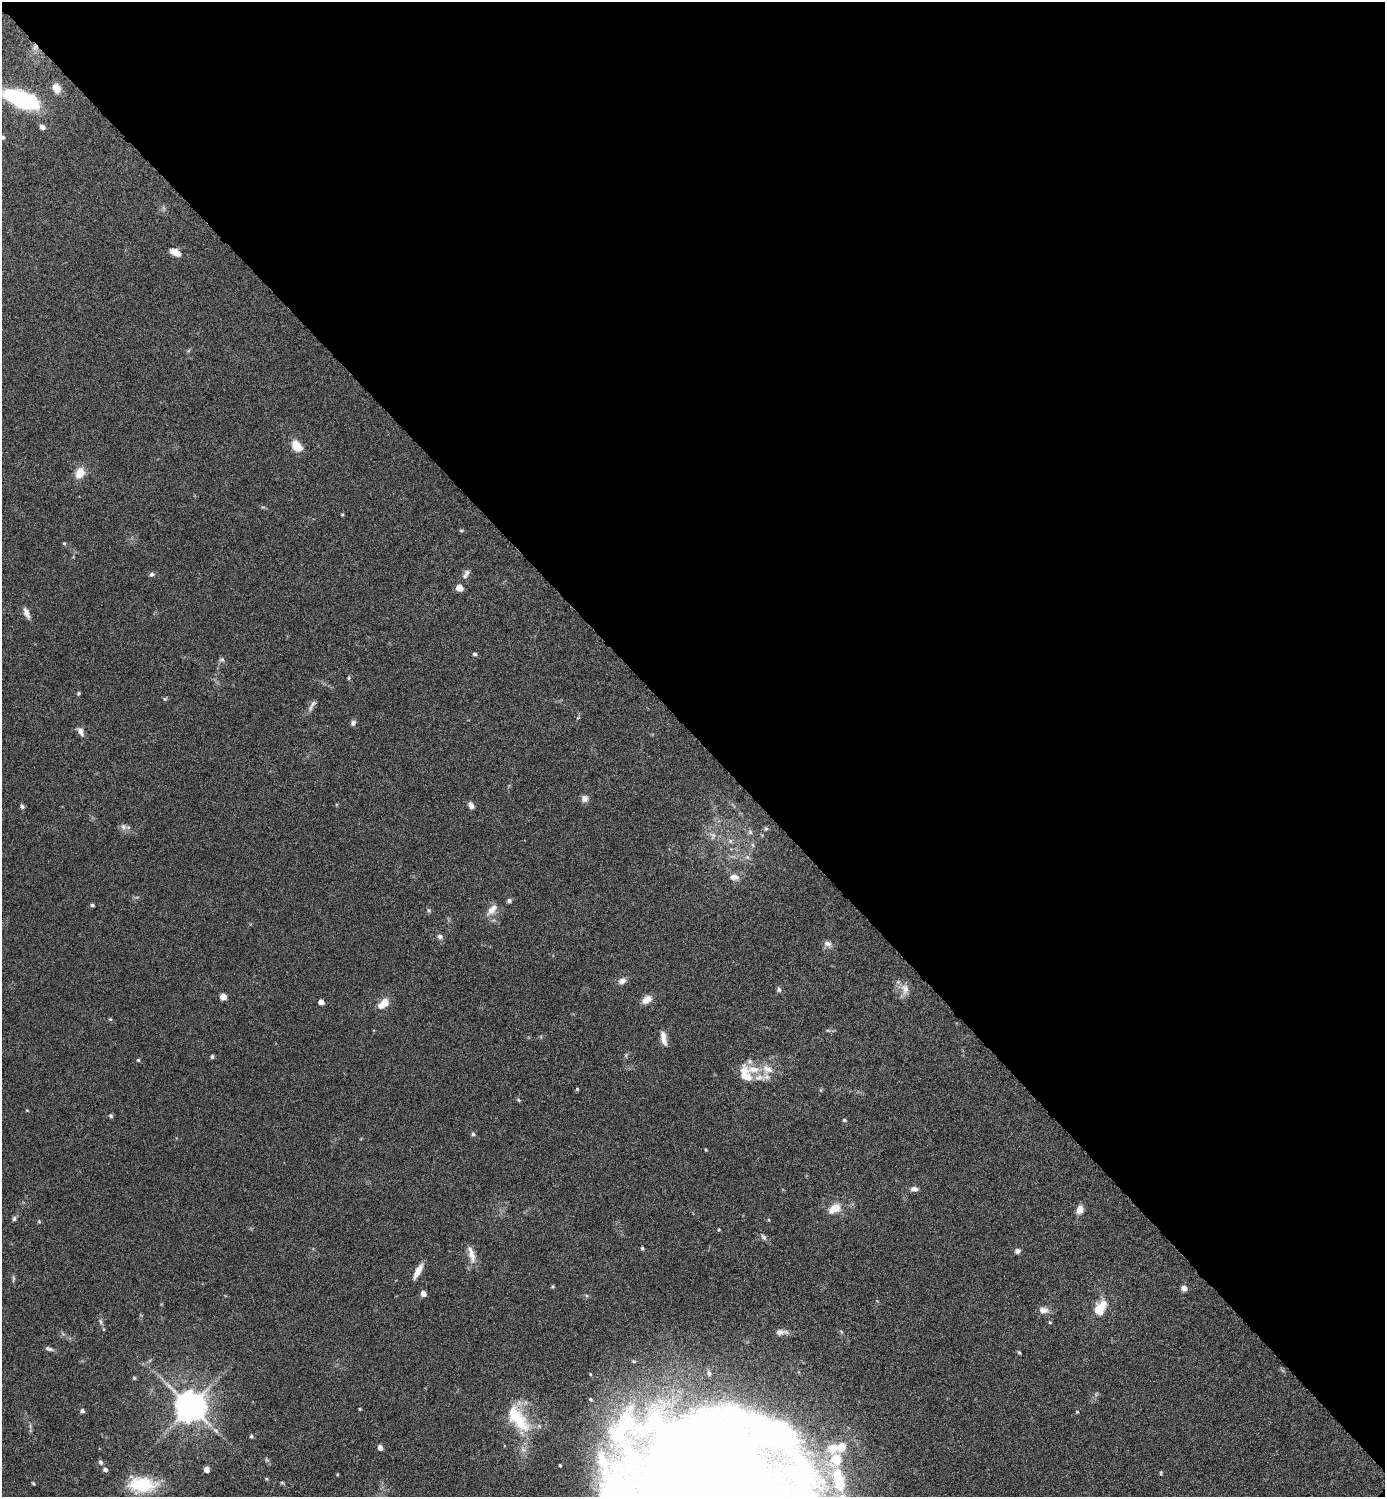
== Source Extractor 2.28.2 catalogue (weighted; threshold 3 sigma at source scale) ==
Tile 3 of 4 x 4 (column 3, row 1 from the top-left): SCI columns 2922-4304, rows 4489-5983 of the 5985 x 5984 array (HDU 1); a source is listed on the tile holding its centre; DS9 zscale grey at full resolution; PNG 1387 x 1499 px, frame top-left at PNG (2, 2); no overlay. Shown black and unused: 49% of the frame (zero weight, under 4 of 8 exposures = <1% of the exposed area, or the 3 px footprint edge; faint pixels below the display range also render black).
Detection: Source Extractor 2.28.2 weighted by HDU 2 'WHT'; one run over the whole footprint, this tile lists its part. Background 0.121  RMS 0.0053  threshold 0.0215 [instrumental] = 3 sigma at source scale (4.09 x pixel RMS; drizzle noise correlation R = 1.36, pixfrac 0.8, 0.05/0.05 arcsec/px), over >= 5 px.
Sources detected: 115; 1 too faint to see at this stretch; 2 inside a brighter object's white glare — not listed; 15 inside a brighter listed object's ellipse — not listed separately; the other 97 listed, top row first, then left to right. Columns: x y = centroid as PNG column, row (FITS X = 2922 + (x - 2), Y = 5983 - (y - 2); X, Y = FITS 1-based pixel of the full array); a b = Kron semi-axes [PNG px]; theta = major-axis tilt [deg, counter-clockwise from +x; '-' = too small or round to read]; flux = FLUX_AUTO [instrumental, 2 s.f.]
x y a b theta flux
56 88 11 9 -60 4.6
21 99 34 14 -21 55
42 127 8 6 -30 1.8
2 137 6 5 - 1.1
175 252 13 7 -30 4
297 446 10 7 -50 10
80 473 14 11 63 5.5
342 515 4 3 - 0.47
461 531 6 3 0 0.57
64 543 4 4 - 0.48
467 573 9 7 61 1.7
152 574 6 5 - 1
459 588 5 5 - 6.5
26 613 14 6 -66 2.7
475 654 5 4 - 0.96
222 659 7 5 1 1
349 678 5 3 - 0.59
78 693 5 4 - 0.63
165 699 6 4 -1 0.74
312 705 19 5 60 2
353 723 7 6 - 1.3
81 732 12 7 -66 2.2
585 798 9 9 - 2.2
471 805 7 5 -62 2.4
22 806 6 5 - 1.1
123 826 9 8 - 1.9
766 829 6 4 -18 0.6
750 832 6 6 - 0.97
713 835 10 6 -50 1.9
730 841 6 6 - 1.2
734 877 13 8 -5 3
509 901 6 5 - 1.1
92 905 4 3 - 0.95
429 910 6 5 - 0.78
491 911 13 10 38 3.9
440 936 7 6 - 1.4
828 944 11 8 -16 2.1
622 981 10 7 27 2.4
779 989 7 5 -78 1.1
905 989 16 10 -76 4.3
223 997 5 5 - 5.8
647 1000 12 8 31 4.2
321 1002 5 4 - 3.3
385 1002 9 8 - 4.9
110 1019 5 4 - 0.57
663 1038 18 6 -78 3.6
212 1056 6 4 89 0.77
138 1060 4 4 - 0.59
754 1069 23 11 3 9.5
577 1089 4 4 - 0.58
27 1110 4 3 - 0.38
110 1116 6 5 - 0.77
844 1120 5 4 - 0.66
473 1134 5 4 - 0.89
706 1150 3 2 - 0.48
914 1189 10 6 -2 2
834 1208 15 9 33 6.9
1080 1210 9 7 78 3.9
14 1219 7 5 85 0.93
769 1220 4 3 - 0.36
39 1221 5 4 - 0.55
719 1229 4 4 - 0.56
763 1237 7 5 -56 1.4
642 1248 5 3 - 0.74
1017 1251 7 6 - 1.6
471 1254 23 7 -74 4.4
418 1271 19 6 62 4.7
552 1286 5 4 - 0.6
1184 1288 6 6 - 2.3
423 1293 5 4 - 3.5
1043 1310 13 8 -2 3
1099 1311 13 12 - 8.3
101 1322 8 4 -71 1
1050 1322 4 4 - 0.51
781 1332 14 6 4 2.5
49 1349 12 5 -15 1.4
1019 1352 4 4 - 0.61
134 1378 5 5 - 0.67
591 1399 5 4 - 0.71
191 1407 9 8 - 910
360 1409 3 3 - 0.54
82 1411 4 4 - 1.4
1077 1412 4 3 - 0.48
514 1415 46 20 -44 21
251 1436 4 4 - 0.83
380 1447 5 4 - 2.7
100 1462 5 4 - 1.5
560 1465 3 2 - 0.55
105 1469 6 5 - 1.5
206 1469 5 4 - 4.9
801 1469 107 53 -64 140
1161 1473 6 4 90 0.51
266 1479 5 4 - 0.56
757 1482 205 31 -44 390
33 1483 3 3 - 0.58
282 1483 6 3 -19 0.56
140 1485 31 19 -24 22
Overlapping masked pixels (flux is a lower limit): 1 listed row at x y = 21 99
Isophote crosses this tile's border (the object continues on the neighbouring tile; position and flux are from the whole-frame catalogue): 3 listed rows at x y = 2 137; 801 1469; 757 1482